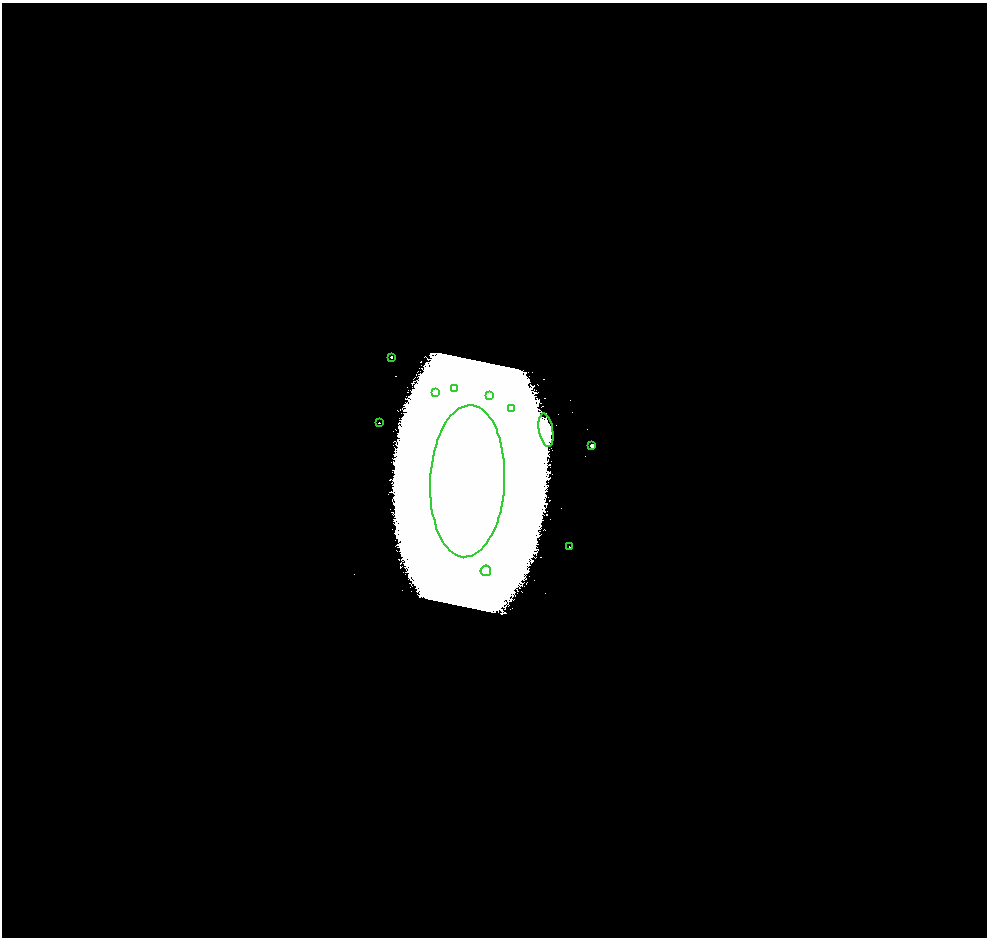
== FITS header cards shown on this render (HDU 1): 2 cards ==
NAXIS1  =                 1969
NAXIS2  =                 1871

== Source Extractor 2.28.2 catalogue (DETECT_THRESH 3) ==
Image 1969 x 1871 px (HDU 1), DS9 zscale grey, zoomed out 1/2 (1 PNG px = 2 x 2 image px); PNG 989 x 940 px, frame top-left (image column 1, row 1870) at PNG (2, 3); each listed source drawn as its Kron ellipse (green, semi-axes under 4 px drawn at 4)
Background 11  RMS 1.7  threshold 5.21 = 3 sigma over >= 5 px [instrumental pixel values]
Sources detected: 12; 1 cannot appear on this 1/2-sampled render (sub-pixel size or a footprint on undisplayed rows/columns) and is neither listed nor drawn; the other 11 listed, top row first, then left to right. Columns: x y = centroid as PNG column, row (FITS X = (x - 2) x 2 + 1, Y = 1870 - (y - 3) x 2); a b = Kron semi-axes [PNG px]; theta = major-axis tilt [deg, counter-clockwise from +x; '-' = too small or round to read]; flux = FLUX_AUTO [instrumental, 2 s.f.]
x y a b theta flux
392 357 2 2 - 2.0e+03
454 389 3 3 - 3.3e+02
436 392 3 2 - 2.4e+02
489 396 4 4 - 7.3e+02
512 409 3 3 - 3.7e+02
379 423 2 1 - 2.5e+02
546 430 17 7 -80 3.3e+03
592 445 2 2 - 5.1e+03
467 481 76 37 87 2.2e+06
569 547 2 1 - 1.4e+02
486 571 5 5 - 1.2e+03
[1 sub-pixel or undisplayed-footprint detection neither listed nor drawn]